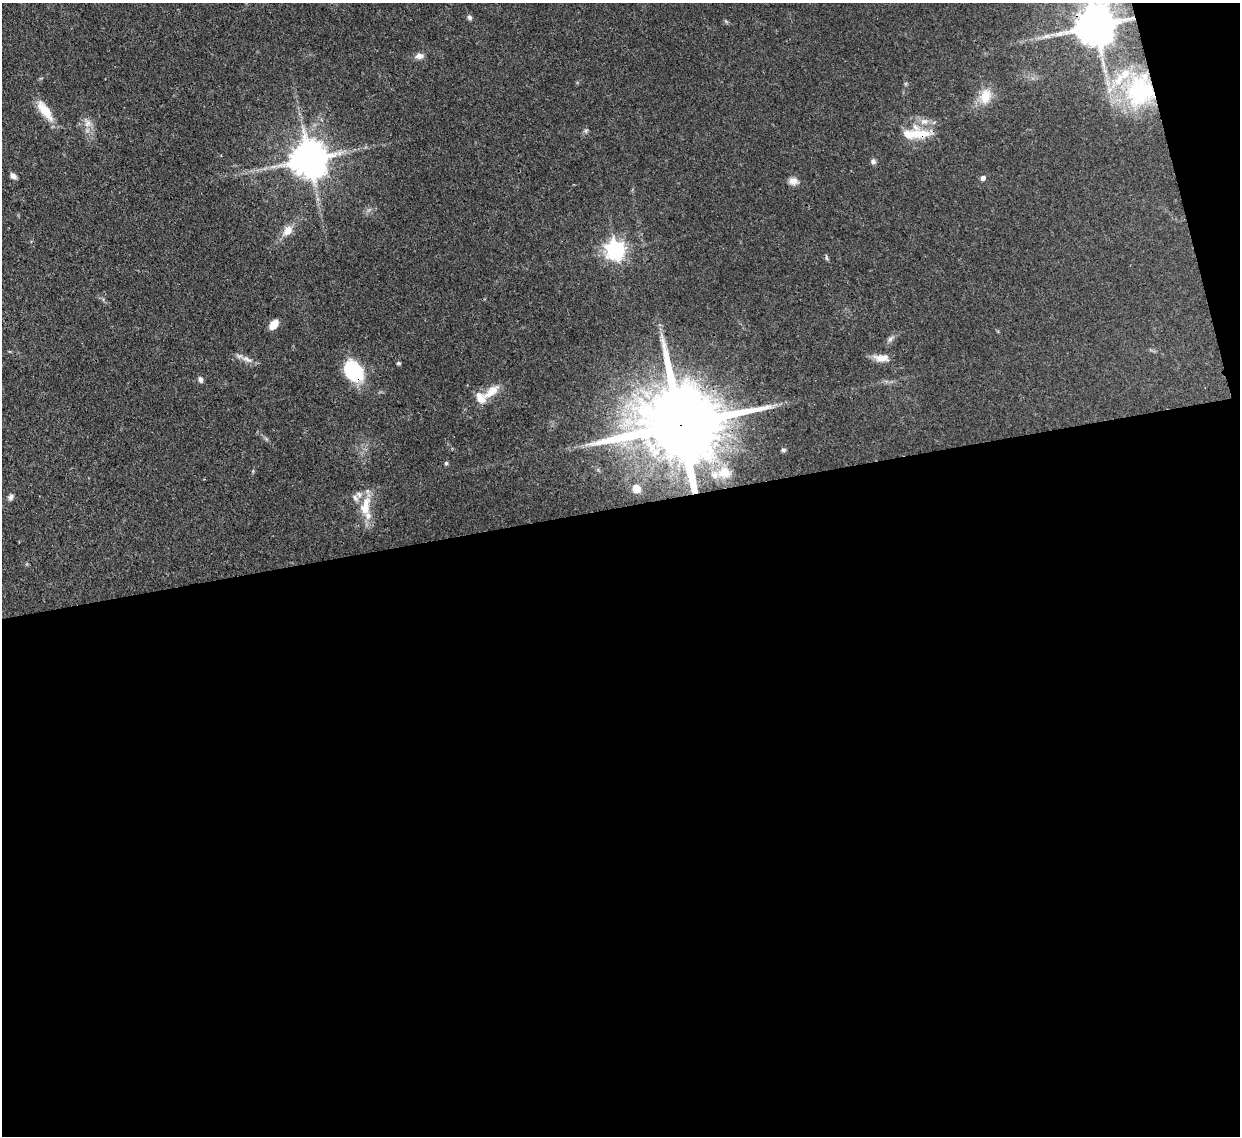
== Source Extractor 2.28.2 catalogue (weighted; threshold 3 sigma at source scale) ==
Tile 16 of 4 x 4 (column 4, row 4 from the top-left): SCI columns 3792-5029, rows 219-1352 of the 5102 x 5088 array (HDU 1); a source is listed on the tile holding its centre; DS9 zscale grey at full resolution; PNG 1242 x 1138 px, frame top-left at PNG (2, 3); no overlay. Shown black and unused: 57% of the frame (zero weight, under 3 of 4 exposures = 9% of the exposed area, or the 3 px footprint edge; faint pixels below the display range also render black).
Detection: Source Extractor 2.28.2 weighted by HDU 2 'WHT'; one run over the whole footprint, this tile lists its part. Background 0.115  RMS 0.0049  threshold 0.022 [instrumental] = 3 sigma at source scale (4.5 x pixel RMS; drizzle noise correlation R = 1.50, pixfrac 1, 0.05/0.05 arcsec/px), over >= 5 px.
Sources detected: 44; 9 inside a brighter listed object's ellipse — not listed separately; the other 35 listed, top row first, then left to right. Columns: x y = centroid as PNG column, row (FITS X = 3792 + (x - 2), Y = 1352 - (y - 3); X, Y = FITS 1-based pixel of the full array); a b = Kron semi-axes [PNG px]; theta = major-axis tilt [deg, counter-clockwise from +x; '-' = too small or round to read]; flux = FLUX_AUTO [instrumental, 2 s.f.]
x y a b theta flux
469 17 7 5 -47 1.2
1095 25 23 12 89 1800
1046 36 12 6 7 2.6
419 56 9 7 8 2.9
1140 92 37 34 55 48
985 96 21 15 73 9.1
45 110 28 11 -53 10
924 122 11 9 12 3.6
87 123 12 9 -81 3.8
586 130 6 4 19 0.75
916 134 22 13 -10 9.1
221 155 3 3 - 0.45
309 159 11 10 - 1400
873 161 7 6 - 1.4
13 176 8 6 -47 1.8
983 178 5 5 - 2.1
793 181 12 9 6 3.1
288 230 14 10 50 5.1
615 250 7 7 - 240
827 258 7 5 -60 0.76
274 324 9 6 51 7
890 339 7 6 - 1.4
882 358 20 9 -3 4.7
247 359 17 7 -26 3.3
398 363 4 4 - 0.87
353 371 25 18 -53 27
200 380 8 6 -72 1.6
491 392 24 10 39 7.7
681 425 34 18 9 9800
446 463 5 5 - 0.7
724 472 16 13 -23 6.9
636 489 7 6 - 6.1
10 497 9 6 76 1.6
355 498 10 6 -58 2
365 506 28 12 76 11
Overlapping masked pixels (flux is a lower limit): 4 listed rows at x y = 1095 25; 1140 92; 353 371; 681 425
Isophote crosses this tile's border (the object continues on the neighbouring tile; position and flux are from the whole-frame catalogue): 1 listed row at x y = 1095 25